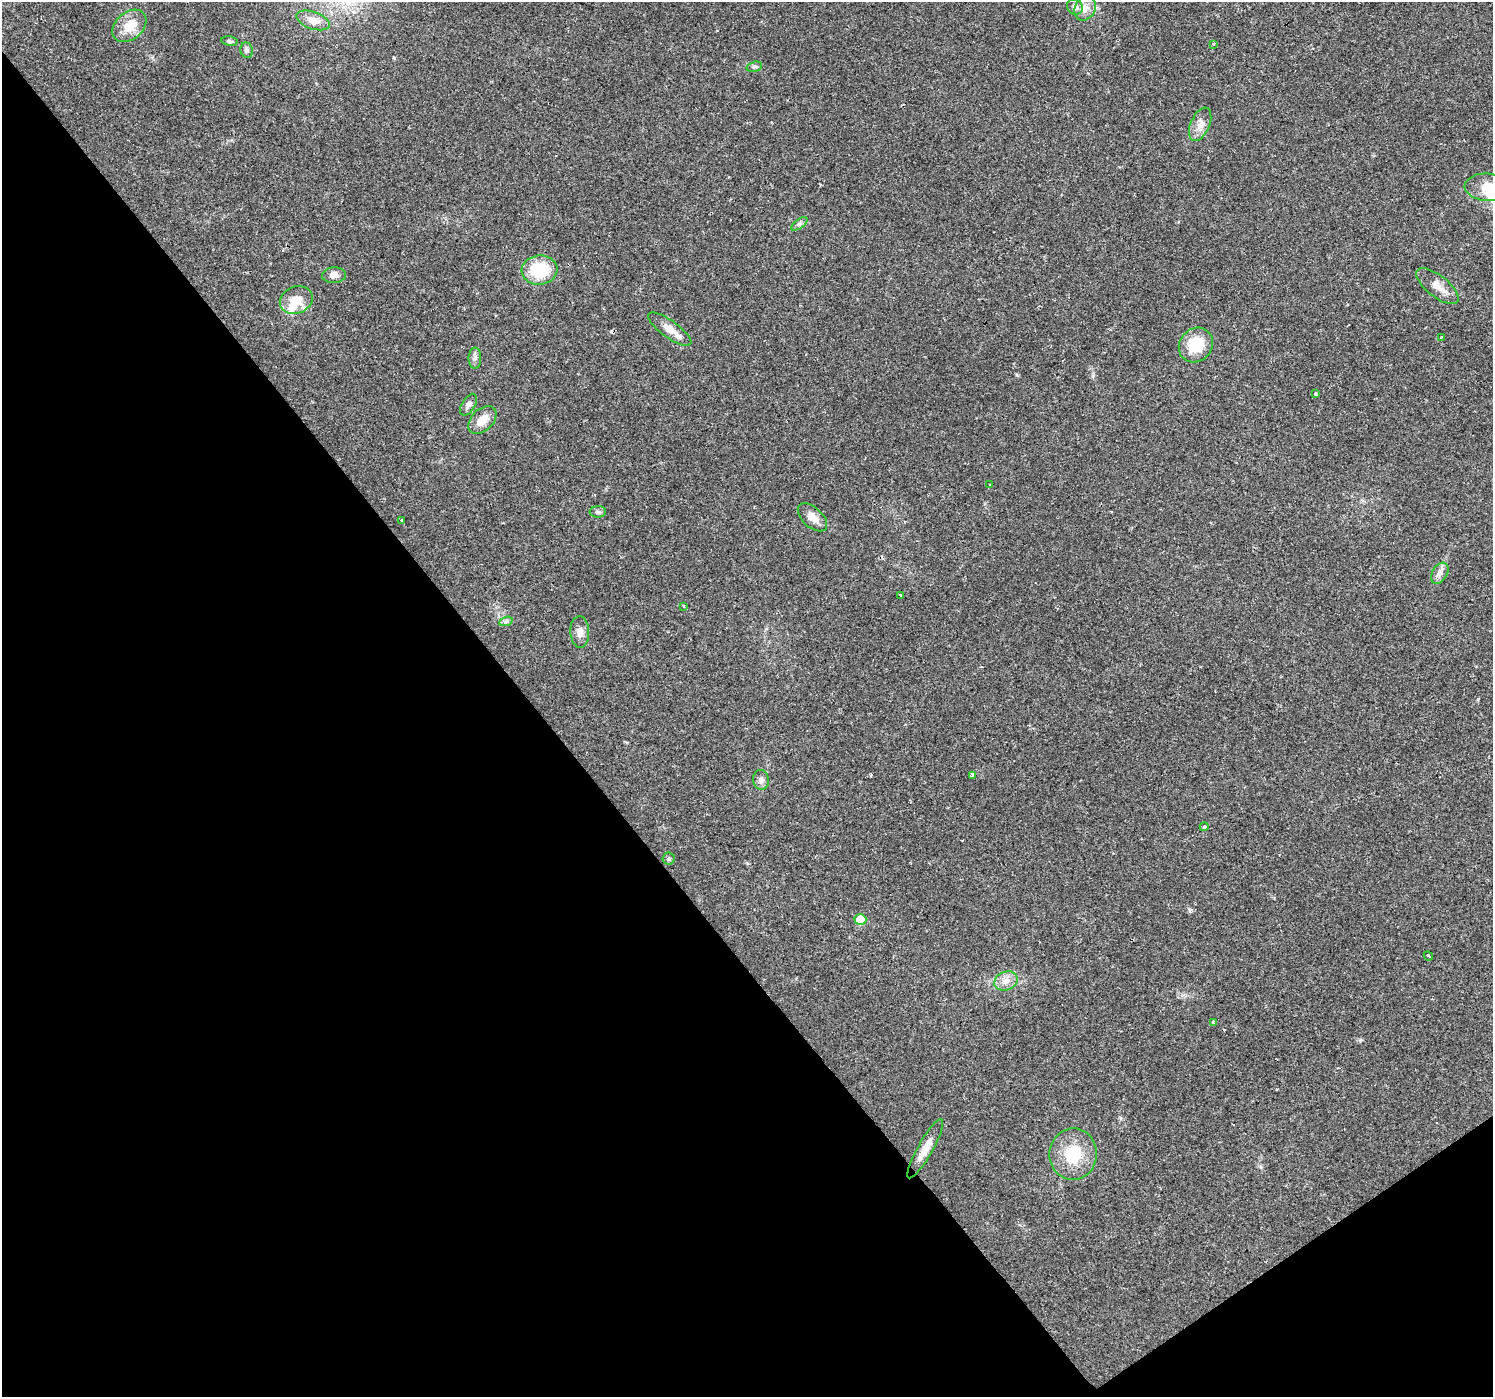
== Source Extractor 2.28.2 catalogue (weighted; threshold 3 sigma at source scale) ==
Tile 14 of 4 x 4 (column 2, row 4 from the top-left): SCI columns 1492-2982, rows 192-1586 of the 5963 x 5900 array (HDU 1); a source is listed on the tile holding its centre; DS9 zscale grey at full resolution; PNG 1495 x 1399 px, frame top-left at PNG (2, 2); each listed source drawn as its Kron ellipse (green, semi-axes under 4 px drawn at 4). Shown black and unused: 38% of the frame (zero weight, under 2 of 3 exposures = <1% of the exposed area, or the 3 px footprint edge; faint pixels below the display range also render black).
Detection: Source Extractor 2.28.2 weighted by HDU 2 'WHT'; one run over the whole footprint, this tile lists its part. Background 0.0515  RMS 0.0052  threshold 0.0236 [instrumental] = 3 sigma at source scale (4.5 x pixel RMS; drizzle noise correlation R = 1.50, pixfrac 1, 0.0396/0.0396 arcsec/px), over >= 5 px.
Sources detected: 46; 1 inside a brighter object's white glare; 3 cosmic-ray / hot-pixel residue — neither listed nor drawn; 1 inside a brighter listed object's ellipse — not listed separately; the other 41 listed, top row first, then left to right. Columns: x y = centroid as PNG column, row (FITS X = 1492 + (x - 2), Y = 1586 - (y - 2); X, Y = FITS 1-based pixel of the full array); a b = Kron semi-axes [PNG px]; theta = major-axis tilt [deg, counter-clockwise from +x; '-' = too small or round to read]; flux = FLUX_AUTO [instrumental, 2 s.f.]
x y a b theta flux
1075 7 8 7 - 2.4
1085 8 13 10 58 4.3
313 20 17 8 -19 4.7
129 26 19 13 41 11
230 41 8 4 -7 1.1
1213 44 4 3 - 0.55
247 50 7 6 - 1.5
754 67 8 5 15 1.1
1200 124 18 9 67 4.4
1488 187 23 13 -4 9.7
799 224 9 4 35 1.3
539 270 18 14 6 24
334 275 12 7 3 3.3
1437 286 26 10 -38 6.3
296 300 17 13 22 8.9
670 329 26 8 -36 5.9
1441 337 3 3 - 1.2
1196 345 18 16 50 16
475 358 10 6 89 1.8
1316 394 3 3 - 1.3
468 405 12 6 59 2.5
482 420 17 10 45 6.3
989 485 3 2 - 0.45
598 512 8 5 2 1.4
812 517 18 10 -43 5
402 521 4 3 - 5
1440 573 11 7 59 2.6
900 596 3 3 - 7
683 606 3 3 - 0.99
506 621 7 4 19 1.1
580 632 16 9 -87 3.5
973 776 4 3 - 14
761 780 10 8 -85 2.4
1204 827 4 4 - 1
669 859 6 6 - 1.1
860 920 6 5 - 18
1428 956 5 3 - 0.76
1006 981 12 9 22 4.4
1213 1023 4 4 - 1.2
925 1149 34 7 61 7.3
1073 1154 26 23 87 19
Isophote crosses this tile's border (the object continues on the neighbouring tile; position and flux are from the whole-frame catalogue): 1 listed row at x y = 1488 187
Unlisted compact peaks at least as high as the median listed source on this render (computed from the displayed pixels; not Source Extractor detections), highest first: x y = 394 58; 1360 1040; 1017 375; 1190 910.